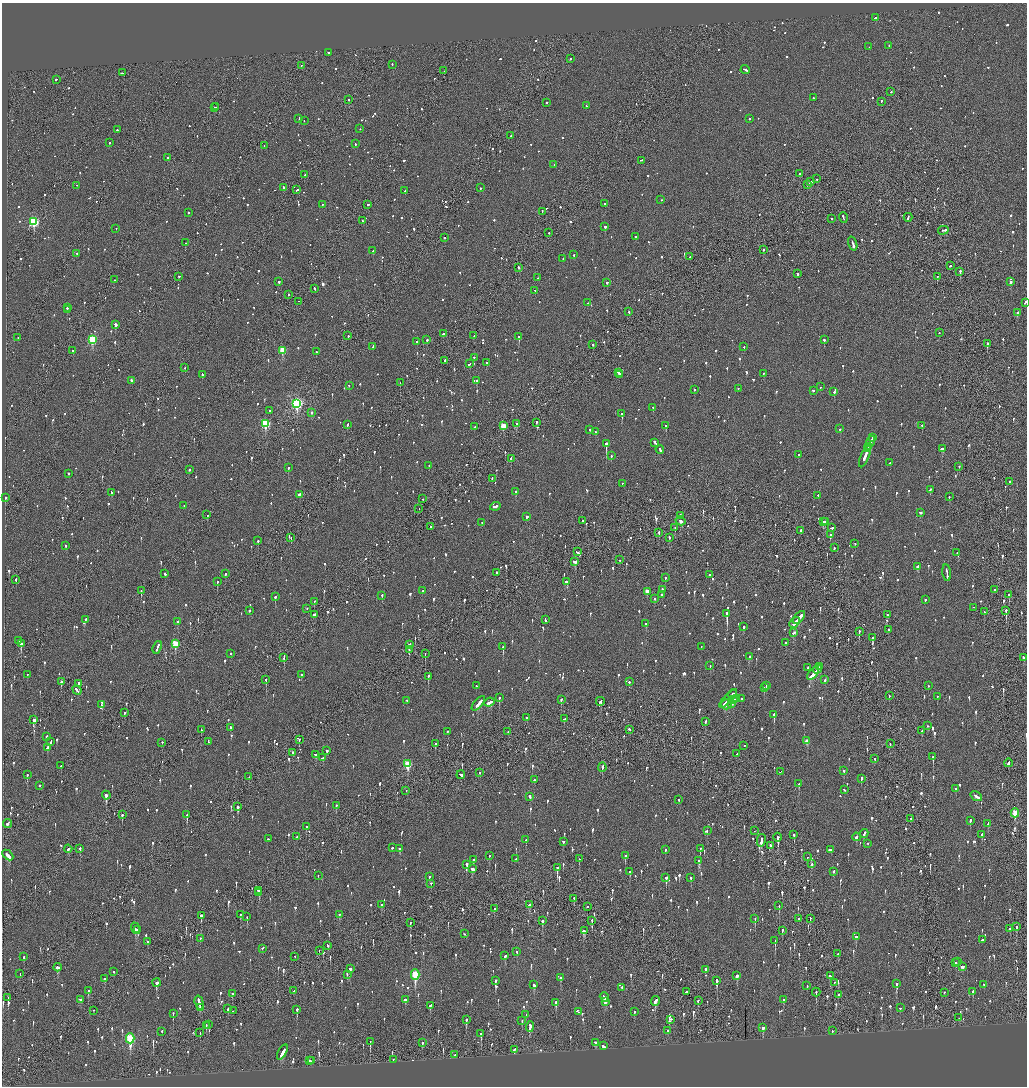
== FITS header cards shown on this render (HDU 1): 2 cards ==
NAXIS1  =                 2050
NAXIS2  =                 2168

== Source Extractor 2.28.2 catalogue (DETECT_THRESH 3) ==
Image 2050 x 2168 px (HDU 1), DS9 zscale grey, zoomed out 1/2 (1 PNG px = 2 x 2 image px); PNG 1029 x 1088 px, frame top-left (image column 2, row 2168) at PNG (2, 3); each listed source drawn as its Kron ellipse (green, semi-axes under 4 px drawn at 4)
Background -0.106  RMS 0.077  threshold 0.23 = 3 sigma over >= 5 px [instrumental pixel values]
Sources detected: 1772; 61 cannot appear on this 1/2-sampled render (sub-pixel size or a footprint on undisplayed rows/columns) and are neither listed nor drawn; of the other 1711, the 500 brightest by FLUX_AUTO listed and drawn (1211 fainter detections omitted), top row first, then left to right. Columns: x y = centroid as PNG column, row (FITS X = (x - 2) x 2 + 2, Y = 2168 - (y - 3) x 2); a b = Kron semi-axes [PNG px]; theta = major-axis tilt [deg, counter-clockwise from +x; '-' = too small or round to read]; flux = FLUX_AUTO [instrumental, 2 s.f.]
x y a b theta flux
875 18 2 2 - 240
889 46 2 2 - 130
869 47 2 2 - 240
328 53 2 2 - 85
571 59 2 2 - 160
392 65 2 2 - 79
301 66 2 1 - 170
745 70 4 2 - 150
444 71 2 1 - 77
122 73 4 2 - 150
56 80 3 2 - 110
891 92 2 2 - 72
813 98 2 2 - 85
349 100 2 1 - 300
881 102 2 2 - 190
547 103 2 2 - 250
586 106 2 2 - 110
216 107 2 2 - 88
214 108 2 2 - 99
299 119 3 2 - 75
749 119 2 2 - 270
304 121 2 1 - 94
360 129 2 2 - 70
117 130 2 2 - 190
511 136 2 2 - 99
109 143 2 2 - 280
355 144 2 2 - 91
264 146 2 1 - 82
167 158 2 2 - 150
641 161 3 2 - 100
554 165 2 2 - 89
800 174 2 2 - 130
305 175 2 2 - 86
817 179 2 2 - 97
811 182 3 2 - 190
807 185 4 1 - 150
77 186 2 2 - 86
283 188 4 2 - 140
480 188 2 2 - 93
297 190 3 2 - 140
405 191 2 2 - 78
661 200 2 2 - 170
605 204 2 2 - 69
322 205 2 2 - 77
368 205 2 2 - 110
542 212 2 1 - 160
188 213 2 2 - 130
843 218 5 1 - 180
908 218 4 2 - 220
831 219 2 2 - 110
362 221 2 2 - 120
34 222 4 3 - 1800
605 227 2 2 - 220
116 229 2 1 - 110
943 231 5 2 - 250
549 233 2 2 - 85
635 237 2 2 - 160
445 238 2 2 - 73
185 243 2 1 - 140
853 244 7 2 -72 350
763 250 2 2 - 210
373 251 2 2 - 320
77 254 2 2 - 100
574 255 2 2 - 99
690 257 2 2 - 100
563 259 2 2 - 86
950 266 2 2 - 120
519 268 3 2 - 120
960 272 2 2 - 840
797 274 2 2 - 160
179 277 2 2 - 99
937 277 2 1 - 160
538 278 2 2 - 87
114 280 2 2 - 82
279 282 2 2 - 150
1011 282 2 2 - 290
607 283 2 2 - 260
315 289 2 2 - 85
535 291 2 2 - 72
288 295 2 1 - 79
298 302 2 1 - 94
588 303 2 2 - 100
1025 303 3 2 - 120
67 308 2 2 - 230
67 310 2 2 - 68
629 312 2 2 - 180
1018 313 3 2 - 89
115 325 3 2 - 520
939 333 2 2 - 81
443 334 2 2 - 800
348 336 2 2 - 200
474 336 2 1 - 90
519 337 2 2 - 790
18 338 2 1 - 120
92 340 3 3 - 1200
427 340 2 2 - 200
824 340 2 2 - 210
417 342 3 2 - 130
987 344 2 2 - 490
593 345 2 2 - 82
373 347 3 2 - 180
744 347 2 2 - 70
73 351 2 2 - 170
282 351 3 3 - 580
316 352 2 2 - 170
474 358 2 2 - 150
445 361 2 1 - 97
487 363 2 1 - 240
470 364 3 2 - 88
185 368 2 2 - 70
618 373 3 2 - 96
764 374 2 2 - 89
202 375 3 2 - 120
619 375 2 1 - 86
132 381 3 2 - 220
477 381 2 2 - 380
400 383 2 1 - 120
349 386 2 2 - 100
820 387 2 2 - 75
738 389 2 1 - 75
695 390 2 2 - 130
813 391 2 2 - 360
834 392 2 2 - 220
297 404 4 3 - 2900
653 408 2 1 - 210
270 411 2 2 - 90
312 413 2 2 - 250
622 414 2 2 - 360
536 423 3 2 - 77
265 424 4 3 - 1200
517 424 2 2 - 110
347 425 3 2 - 100
503 426 3 3 - 450
666 426 2 2 - 330
922 426 2 2 - 86
474 427 2 2 - 94
840 429 2 2 - 81
590 430 2 2 - 210
595 432 2 2 - 100
872 438 3 2 - 150
871 442 5 2 - 360
655 443 4 2 - 120
606 444 2 2 - 2100
869 447 2 1 - 94
868 449 3 2 - 140
942 449 3 2 - 350
660 450 4 2 - 110
798 455 2 2 - 73
611 456 2 2 - 91
865 457 12 2 68 400
511 459 3 2 - 96
890 463 2 1 - 190
429 466 2 2 - 73
959 467 2 2 - 99
288 468 2 2 - 310
189 470 2 2 - 110
68 474 2 2 - 87
492 479 2 2 - 80
1009 482 2 2 - 85
622 484 2 2 - 93
930 490 3 2 - 88
516 492 2 2 - 200
112 493 3 2 - 110
299 495 3 2 - 110
818 495 2 2 - 84
949 497 2 2 - 71
5 498 2 2 - 85
423 499 2 1 - 82
184 506 2 2 - 75
495 507 5 2 - 190
419 509 2 1 - 69
920 513 3 2 - 88
207 515 2 2 - 90
680 516 2 2 - 520
527 517 2 2 - 220
583 521 2 2 - 110
681 521 5 2 - 200
823 522 3 2 - 220
825 522 2 1 - 86
482 523 2 2 - 110
430 527 2 2 - 79
675 528 2 1 - 87
832 528 3 2 - 100
801 531 2 2 - 75
659 533 2 2 - 100
831 535 2 2 - 140
291 538 2 1 - 130
669 538 2 2 - 190
258 541 2 2 - 160
855 544 2 2 - 72
66 546 2 2 - 67
834 548 2 1 - 250
577 552 4 2 - 140
957 553 2 2 - 100
619 560 2 2 - 80
575 562 4 2 - 130
918 567 3 2 - 220
496 573 2 2 - 110
947 573 8 2 -82 310
165 574 3 2 - 200
225 574 2 2 - 120
709 575 2 2 - 110
665 578 2 2 - 86
16 580 3 2 - 80
217 582 3 2 - 190
567 582 4 2 - 260
662 590 3 2 - 110
995 590 2 2 - 79
141 591 2 1 - 100
423 591 2 2 - 120
647 592 3 2 - 180
662 595 2 2 - 70
1009 595 3 2 - 220
382 596 2 2 - 180
275 597 2 2 - 260
655 599 3 2 - 69
925 600 2 2 - 140
314 602 2 2 - 130
974 608 2 1 - 280
307 609 2 2 - 96
249 611 2 2 - 69
1006 611 3 1 - 380
984 612 3 2 - 73
727 614 3 2 - 3500
314 615 3 2 - 290
887 615 2 2 - 97
799 618 8 2 48 400
85 620 3 2 - 110
545 620 4 2 - 110
178 622 2 2 - 180
794 623 6 2 49 310
646 624 2 2 - 68
744 627 2 2 - 140
888 630 2 2 - 100
859 632 2 2 - 280
794 633 4 2 - 100
872 638 3 2 - 400
18 641 2 2 - 69
785 643 2 2 - 98
21 644 3 2 - 520
175 644 3 3 - 550
409 645 3 2 - 72
503 647 2 2 - 420
701 647 2 1 - 100
157 648 6 2 68 210
409 650 4 1 - 110
231 654 2 2 - 86
425 654 2 1 - 80
749 657 4 2 - 130
284 658 3 2 - 130
1023 658 3 2 - 140
710 666 2 2 - 130
820 667 4 2 - 210
808 668 3 2 - 250
817 670 5 2 - 240
813 674 7 2 47 600
27 675 2 1 - 70
301 675 2 2 - 80
428 677 3 2 - 290
266 680 2 2 - 210
825 680 2 2 - 420
61 682 2 2 - 180
629 682 2 2 - 100
79 684 3 2 - 200
476 686 2 2 - 77
766 686 2 2 - 83
928 686 2 2 - 110
764 688 2 2 - 140
77 690 5 2 - 250
732 695 5 2 - 270
889 696 2 1 - 68
937 697 2 1 - 88
499 698 3 2 - 190
728 699 12 2 46 530
737 699 2 1 - 100
741 699 2 2 - 99
561 700 3 2 - 94
733 700 2 2 - 350
407 701 2 2 - 70
600 702 4 2 - 170
489 703 5 2 - 250
478 704 9 2 49 370
731 704 2 2 - 240
102 705 3 2 - 130
726 705 5 5 - 92
125 713 2 2 - 75
774 715 3 2 - 400
527 718 3 2 - 93
564 719 2 2 - 310
34 720 3 3 - 250
705 722 3 2 - 81
928 726 2 2 - 71
230 728 3 2 - 120
201 730 2 1 - 100
629 730 3 2 - 83
922 731 3 2 - 140
448 732 3 2 - 120
508 732 2 2 - 76
47 737 3 2 - 78
299 740 2 2 - 79
807 741 3 3 - 180
51 742 3 2 - 89
208 742 3 2 - 220
162 743 2 2 - 94
435 744 2 2 - 85
890 744 2 1 - 72
744 746 2 2 - 92
47 748 3 2 - 150
327 751 2 2 - 330
293 753 3 2 - 81
737 754 3 2 - 67
316 755 3 2 - 92
933 757 3 2 - 230
322 758 3 2 - 110
874 759 2 1 - 89
1008 763 4 2 - 140
407 764 4 3 - 740
61 766 2 1 - 95
602 768 5 2 - 160
844 771 2 2 - 89
781 772 2 1 - 130
479 773 2 2 - 96
27 775 3 2 - 240
461 775 4 2 - 790
249 777 2 1 - 94
861 779 3 2 - 120
534 780 2 2 - 120
799 784 3 2 - 250
39 786 2 2 - 280
956 789 2 2 - 120
844 790 3 2 - 77
406 791 2 1 - 92
106 796 4 2 - 420
530 797 3 2 - 820
976 797 6 2 -35 350
679 800 2 2 - 110
336 806 2 2 - 350
238 807 3 2 - 460
1015 813 4 3 - 330
122 815 3 2 - 140
187 815 3 2 - 240
911 819 2 1 - 70
970 821 3 2 - 120
8 824 4 2 - 130
988 824 4 2 - 110
306 827 3 2 - 69
707 831 3 2 - 88
754 831 2 1 - 190
864 834 4 2 - 120
794 835 3 2 - 200
982 835 3 2 - 83
297 837 2 1 - 86
856 837 4 2 - 110
778 838 4 2 - 500
268 839 2 2 - 70
526 840 2 2 - 170
761 841 6 2 78 250
563 842 3 2 - 120
868 844 2 2 - 83
771 846 2 2 - 240
392 848 2 2 - 140
68 849 4 2 - 98
80 849 2 1 - 240
400 849 3 2 - 110
700 849 3 2 - 70
665 850 2 2 - 67
831 850 2 2 - 88
8 856 6 3 -43 210
489 856 2 2 - 110
625 856 4 2 - 97
807 857 2 2 - 90
516 859 3 2 - 77
579 859 3 2 - 87
473 860 3 2 - 110
699 861 3 2 - 450
812 864 2 2 - 150
466 865 3 2 - 600
557 868 4 2 - 270
472 869 3 2 - 120
630 872 3 2 - 73
833 872 2 2 - 150
318 876 2 2 - 69
429 877 2 2 - 130
666 878 3 2 - 400
691 878 2 2 - 96
431 884 2 2 - 69
259 891 3 2 - 1000
259 893 3 2 - 73
574 899 4 2 - 130
381 905 3 2 - 100
529 905 3 2 - 230
779 906 2 1 - 97
587 907 2 2 - 160
494 909 2 1 - 120
240 915 3 2 - 72
339 915 2 2 - 150
201 916 3 2 - 270
247 917 2 1 - 120
755 919 3 1 - 130
798 919 2 1 - 72
810 919 3 2 - 96
542 921 3 2 - 300
592 921 3 2 - 110
410 923 3 2 - 69
1016 927 3 1 - 380
135 929 6 2 -72 170
1010 929 2 2 - 140
137 930 3 2 - 110
584 931 4 3 - 370
782 931 3 2 - 100
464 934 2 2 - 70
856 937 2 2 - 240
200 939 2 2 - 79
982 940 2 2 - 150
775 941 3 2 - 250
148 942 3 2 - 90
328 946 4 2 - 68
262 949 2 2 - 110
319 951 2 1 - 330
517 952 3 2 - 76
838 954 3 2 - 97
505 956 3 2 - 140
24 957 3 2 - 120
295 957 2 1 - 200
958 962 3 2 - 94
956 963 3 2 - 97
962 967 4 3 - 110
57 968 4 3 - 260
350 969 2 2 - 480
706 970 3 2 - 360
114 972 2 2 - 97
20 974 2 2 - 70
347 975 3 2 - 79
415 975 5 3 - 1100
737 976 3 2 - 140
830 976 3 2 - 480
560 978 2 2 - 300
105 979 3 2 - 130
495 981 3 2 - 310
717 981 4 2 - 620
156 983 4 3 - 210
834 983 3 1 - 90
896 984 4 2 - 250
534 985 3 2 - 250
984 985 2 2 - 77
807 986 2 2 - 70
622 988 2 2 - 250
88 991 2 2 - 440
294 991 3 2 - 77
686 992 3 2 - 120
973 992 3 2 - 130
816 993 4 2 - 110
944 993 2 2 - 68
232 994 2 2 - 140
838 995 3 2 - 87
604 997 5 2 - 190
8 998 2 1 - 200
81 1000 3 2 - 83
405 1000 3 2 - 79
784 1000 3 2 - 110
655 1001 5 3 - 160
698 1001 3 2 - 110
606 1002 3 3 - 93
199 1003 7 2 -75 560
556 1003 3 2 - 380
430 1006 3 2 - 170
200 1008 2 2 - 120
900 1008 2 2 - 74
228 1009 2 2 - 380
297 1010 3 2 - 380
93 1011 3 1 - 70
233 1011 3 2 - 200
579 1012 3 2 - 140
634 1012 2 2 - 68
173 1014 3 1 - 140
526 1015 2 2 - 70
959 1018 2 1 - 110
466 1020 4 2 - 250
670 1020 3 2 - 160
522 1021 3 2 - 71
209 1025 2 1 - 150
206 1026 3 1 - 230
530 1027 5 2 - 150
763 1028 4 3 - 150
667 1031 2 2 - 70
832 1031 2 1 - 98
162 1032 2 2 - 130
200 1033 2 1 - 96
481 1034 3 2 - 160
130 1039 5 3 - 1700
370 1042 3 1 - 110
422 1043 4 2 - 73
596 1043 4 3 - 130
603 1046 4 2 - 200
514 1050 3 2 - 120
282 1052 8 2 60 290
454 1055 2 2 - 130
393 1060 2 2 - 71
309 1061 2 2 - 120
311 1061 2 2 - 75
At the frame edge (FLAGS 8, measured only in part): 1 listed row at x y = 1025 303
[1211 fainter detections neither listed nor drawn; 61 sub-pixel or undisplayed-footprint detections neither listed nor drawn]